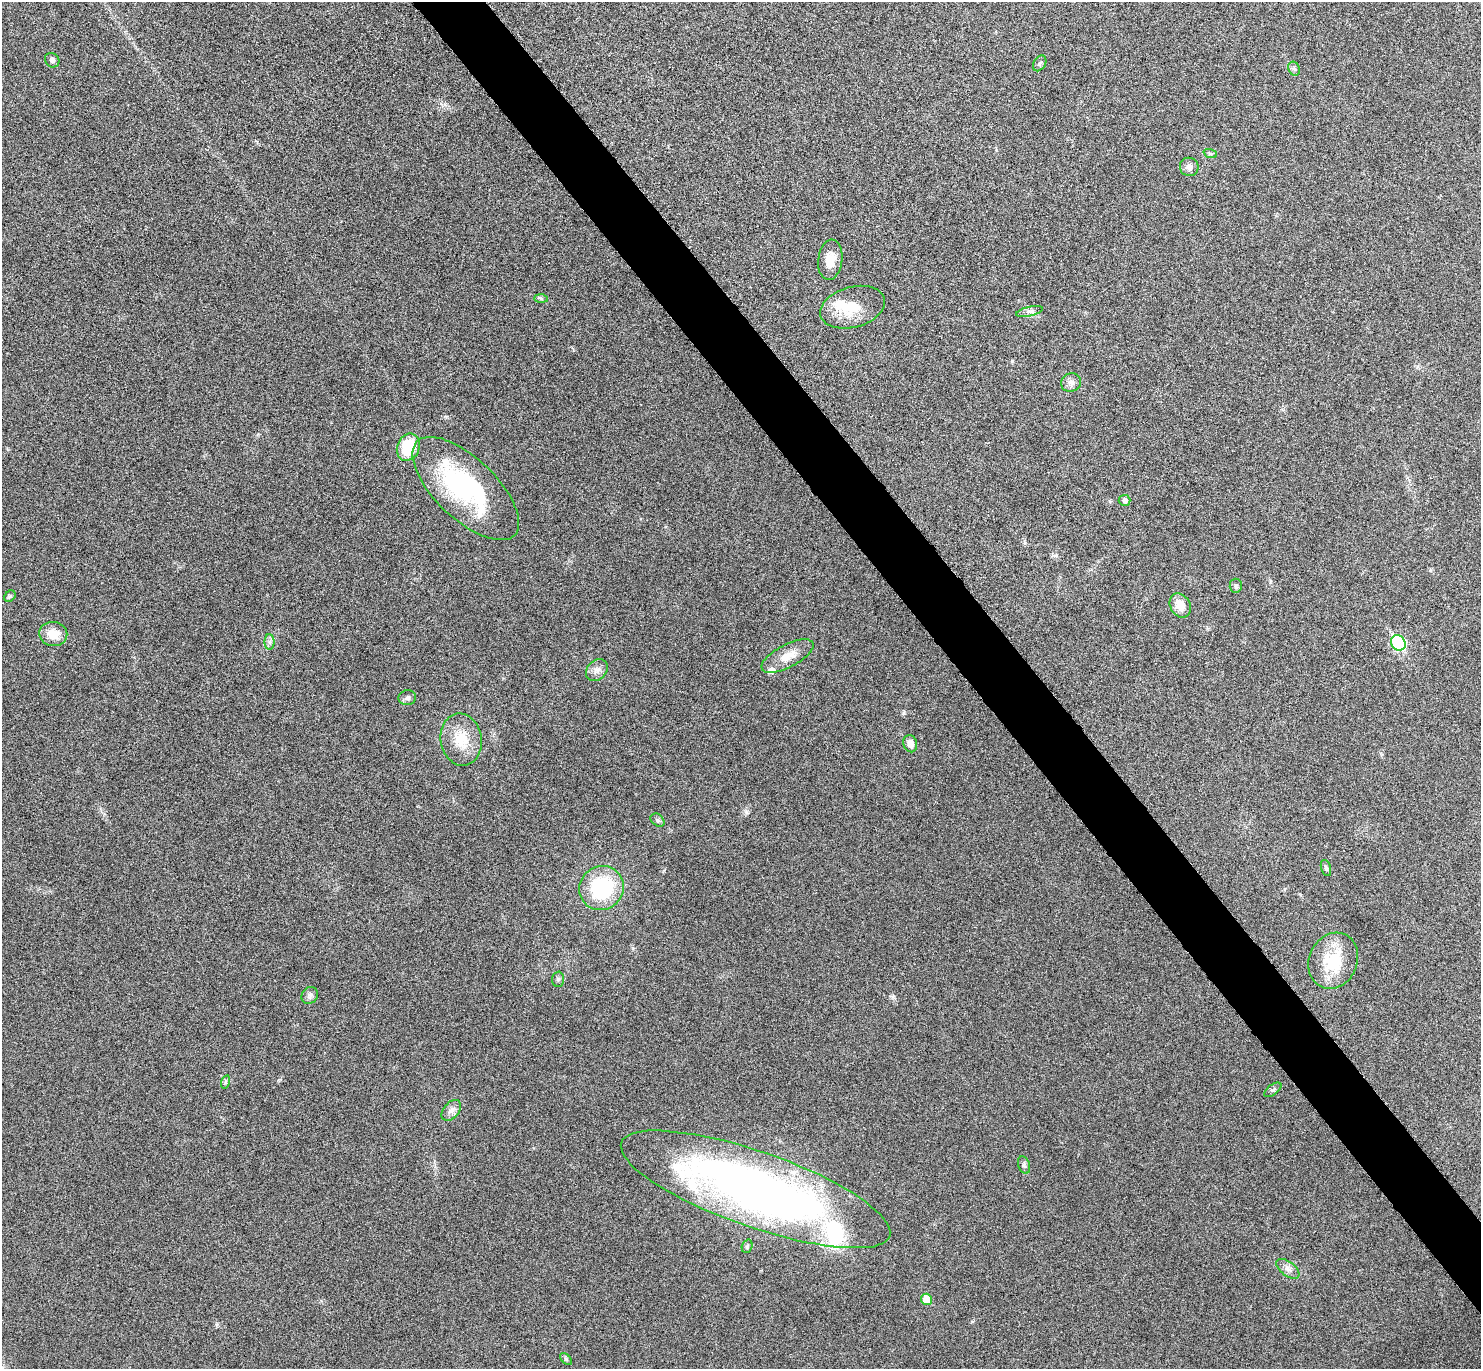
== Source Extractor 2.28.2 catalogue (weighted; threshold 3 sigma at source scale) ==
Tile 6 of 4 x 4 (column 2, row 2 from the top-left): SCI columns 1487-2965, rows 2895-4261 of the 5934 x 5929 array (HDU 1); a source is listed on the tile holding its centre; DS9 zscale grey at full resolution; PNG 1483 x 1371 px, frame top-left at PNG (2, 2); each listed source drawn as its Kron ellipse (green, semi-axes under 4 px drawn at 4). Shown black and unused: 5% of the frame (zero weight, under 4 of 8 exposures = <1% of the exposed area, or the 3 px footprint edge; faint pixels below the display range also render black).
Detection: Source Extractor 2.28.2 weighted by HDU 2 'WHT'; one run over the whole footprint, this tile lists its part. Background 0.0235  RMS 0.0036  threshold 0.0148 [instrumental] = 3 sigma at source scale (4.09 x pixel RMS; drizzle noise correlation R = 1.36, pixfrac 0.8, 0.05/0.05 arcsec/px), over >= 5 px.
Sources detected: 43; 2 inside a brighter object's white glare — neither listed nor drawn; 2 inside a brighter listed object's ellipse — not listed separately; the other 39 listed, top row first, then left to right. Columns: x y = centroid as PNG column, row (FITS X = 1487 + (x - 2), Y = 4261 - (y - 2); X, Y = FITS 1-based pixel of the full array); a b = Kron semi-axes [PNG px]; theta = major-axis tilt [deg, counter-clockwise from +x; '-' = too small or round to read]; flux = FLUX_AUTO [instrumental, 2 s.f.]
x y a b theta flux
52 60 8 6 -44 0.98
1040 63 8 6 59 0.79
1294 69 7 5 -67 0.73
1210 153 7 4 -19 0.55
1189 167 9 9 - 1.9
830 260 20 12 83 4.7
541 298 7 4 -1 0.58
852 307 33 20 16 9.8
1030 311 13 4 13 1.2
1071 383 10 9 - 1.7
408 447 14 11 68 13
466 489 67 30 -44 49
1125 500 6 5 - 1
1236 586 7 6 - 0.66
10 596 6 5 - 0.51
1180 605 13 10 -59 4.8
53 634 14 12 -8 5.1
269 642 8 5 -90 0.99
1398 643 8 7 - 36
787 656 29 11 27 5.2
597 670 12 9 47 2.1
407 698 9 7 10 0.97
461 740 26 20 -80 9
910 744 9 7 -69 2.6
658 820 8 5 -42 0.72
1326 868 8 5 -74 0.74
601 888 23 21 38 26
1333 961 29 24 66 15
558 979 7 6 - 0.74
310 995 9 7 48 1.2
225 1082 7 4 72 0.56
1273 1090 10 5 36 0.82
451 1110 12 7 49 1.8
1024 1165 9 5 -70 0.82
755 1189 142 37 -19 240
747 1246 7 5 71 0.63
1288 1269 13 7 -38 1.8
926 1299 6 5 - 6.3
566 1359 7 4 -45 0.57
Unlisted compact peaks at least as high as the median listed source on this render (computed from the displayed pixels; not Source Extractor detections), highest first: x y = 904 713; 893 997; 746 812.